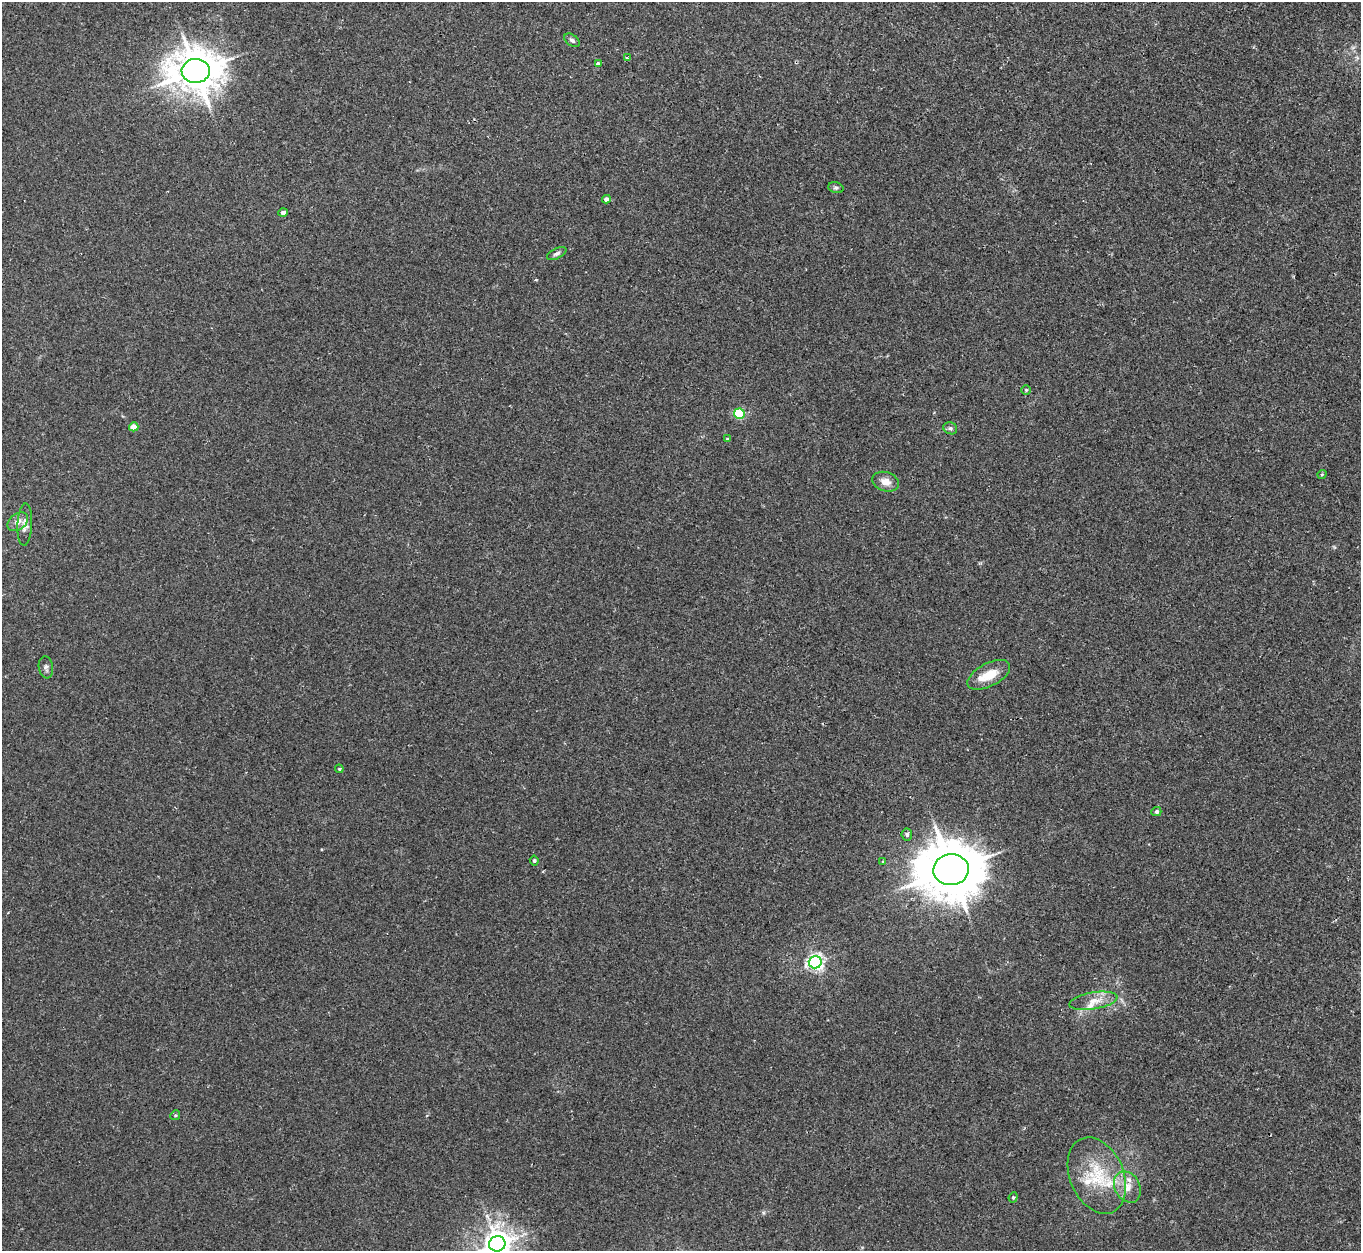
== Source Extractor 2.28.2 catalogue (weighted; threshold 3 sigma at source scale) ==
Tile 10 of 4 x 4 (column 2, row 3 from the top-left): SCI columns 1373-2731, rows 1434-2682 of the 5466 x 5490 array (HDU 1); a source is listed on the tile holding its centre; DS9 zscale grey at full resolution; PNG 1363 x 1253 px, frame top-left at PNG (2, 2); each listed source drawn as its Kron ellipse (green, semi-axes under 4 px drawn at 4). Shown black and unused: <1% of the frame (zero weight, under 2 of 3 exposures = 2% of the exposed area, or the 3 px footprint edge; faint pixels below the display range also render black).
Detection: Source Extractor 2.28.2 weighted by HDU 2 'WHT'; one run over the whole footprint, this tile lists its part. Background 0.0246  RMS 0.0064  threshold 0.0289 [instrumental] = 3 sigma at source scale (4.5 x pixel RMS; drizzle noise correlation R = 1.50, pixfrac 1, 0.05/0.05 arcsec/px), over >= 5 px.
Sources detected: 36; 4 inside a brighter listed object's ellipse — not listed separately; the other 32 listed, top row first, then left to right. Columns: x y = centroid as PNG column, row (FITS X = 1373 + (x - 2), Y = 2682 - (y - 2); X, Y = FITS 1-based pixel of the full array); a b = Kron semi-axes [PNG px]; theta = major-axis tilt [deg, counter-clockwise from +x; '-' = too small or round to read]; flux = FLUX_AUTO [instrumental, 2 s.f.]
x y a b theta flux
572 40 8 5 -37 1.8
627 58 4 3 - 0.79
598 64 4 3 - 2
196 71 14 12 3 2100
836 188 8 5 -15 1.4
606 199 4 4 - 3.2
283 213 4 4 - 2.5
557 254 10 5 27 1.6
1026 390 5 5 - 0.85
739 414 5 5 - 52
134 427 4 4 - 7.9
950 428 7 6 - 1.6
727 439 4 4 - 0.81
1322 474 5 3 - 0.66
886 482 14 9 -18 5.4
18 522 11 8 38 3.8
25 525 21 7 87 4.1
46 667 11 7 -81 2.2
989 675 23 11 28 12
339 769 4 4 - 0.76
1156 812 5 4 - 1.6
907 834 6 5 - 1.4
534 861 5 4 - 1.3
883 861 3 2 - 0.97
951 870 17 15 4 3900
815 962 6 6 - 210
1093 1001 24 8 9 8.1
175 1115 5 4 - 0.73
1097 1176 40 27 -66 33
1127 1187 16 12 -61 8.4
1013 1197 5 4 - 0.94
497 1244 8 7 - 760
Isophote crosses this tile's border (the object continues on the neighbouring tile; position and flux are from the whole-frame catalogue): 1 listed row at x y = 497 1244